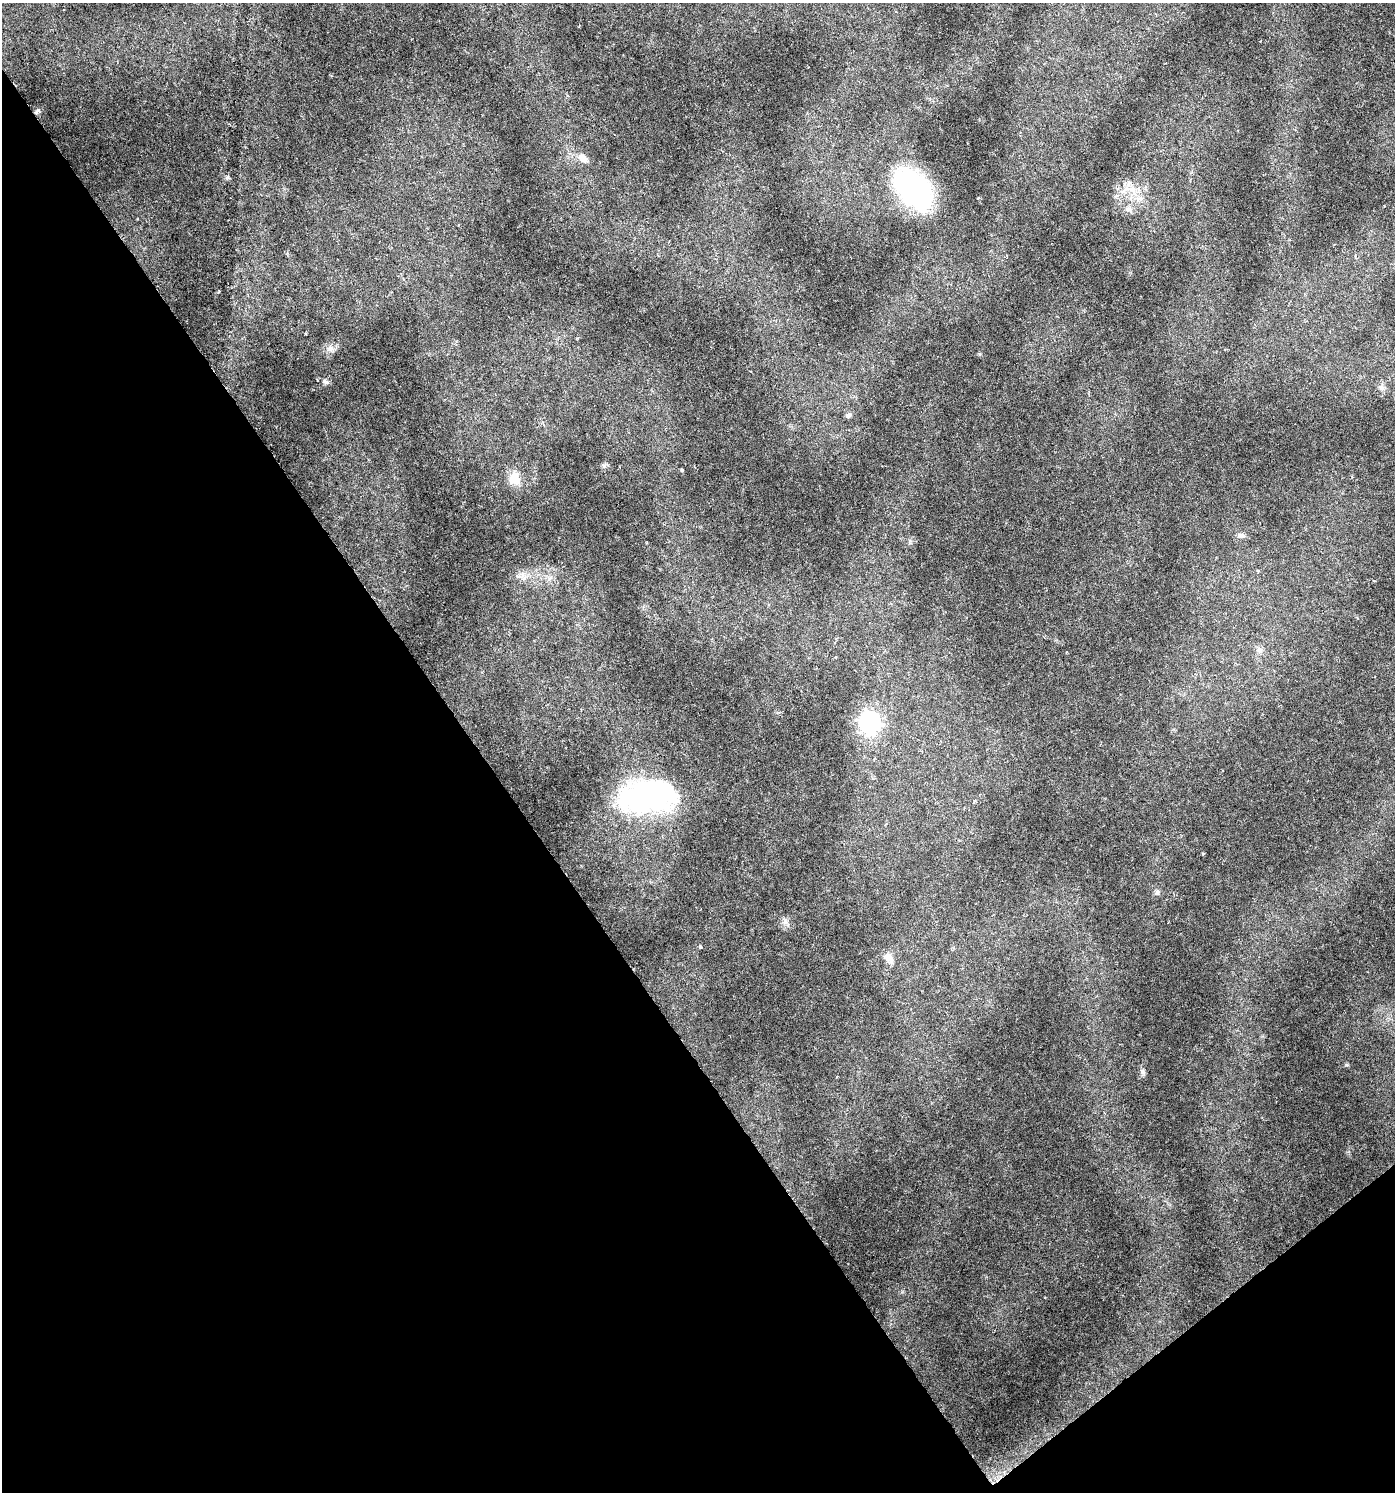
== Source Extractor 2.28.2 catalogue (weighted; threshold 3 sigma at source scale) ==
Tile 14 of 4 x 4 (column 2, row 4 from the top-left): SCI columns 1526-2918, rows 3-1492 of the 5901 x 5965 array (HDU 1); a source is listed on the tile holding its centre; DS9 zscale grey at full resolution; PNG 1397 x 1494 px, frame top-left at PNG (2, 3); no overlay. Shown black and unused: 37% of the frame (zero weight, under 3 of 6 exposures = <1% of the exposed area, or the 3 px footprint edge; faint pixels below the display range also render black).
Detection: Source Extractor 2.28.2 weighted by HDU 2 'WHT'; one run over the whole footprint, this tile lists its part. Background 0.0228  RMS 0.0022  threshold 0.00888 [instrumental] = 3 sigma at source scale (4.09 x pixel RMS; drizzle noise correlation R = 1.36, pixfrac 0.8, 0.0396/0.0396 arcsec/px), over >= 5 px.
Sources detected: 25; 3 inside a brighter object's white glare — not listed; the other 22 listed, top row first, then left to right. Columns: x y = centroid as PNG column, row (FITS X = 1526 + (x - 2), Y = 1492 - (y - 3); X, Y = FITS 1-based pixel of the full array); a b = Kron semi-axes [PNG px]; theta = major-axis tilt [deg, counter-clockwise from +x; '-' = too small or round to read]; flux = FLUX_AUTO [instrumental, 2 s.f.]
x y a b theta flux
37 111 10 5 39 0.54
583 158 14 8 -35 1.7
914 189 42 25 -51 40
1132 190 10 6 -29 1.3
1140 199 12 4 -1 0.89
1129 209 10 4 -30 0.63
330 349 10 8 9 1.1
326 382 6 6 - 0.46
1381 388 7 7 - 0.63
849 415 9 6 10 0.54
682 470 3 3 - 0.38
514 479 16 14 88 3.1
1241 535 13 5 -7 0.77
523 577 11 4 -56 0.74
1260 650 10 7 -58 0.81
870 722 9 9 - 81
647 798 67 31 -1 33
1157 892 8 7 - 0.52
785 922 7 4 18 0.51
700 947 4 4 - 0.39
889 958 15 8 -55 1.6
1143 1072 8 4 -45 0.46
Overlapping masked pixels (flux is a lower limit): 1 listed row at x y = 37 111
Unlisted compact peaks at least as high as the median listed source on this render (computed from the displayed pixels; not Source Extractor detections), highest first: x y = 1346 1065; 604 466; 219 291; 317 380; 1203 854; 978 198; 980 354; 910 541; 305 334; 1384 206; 228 176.